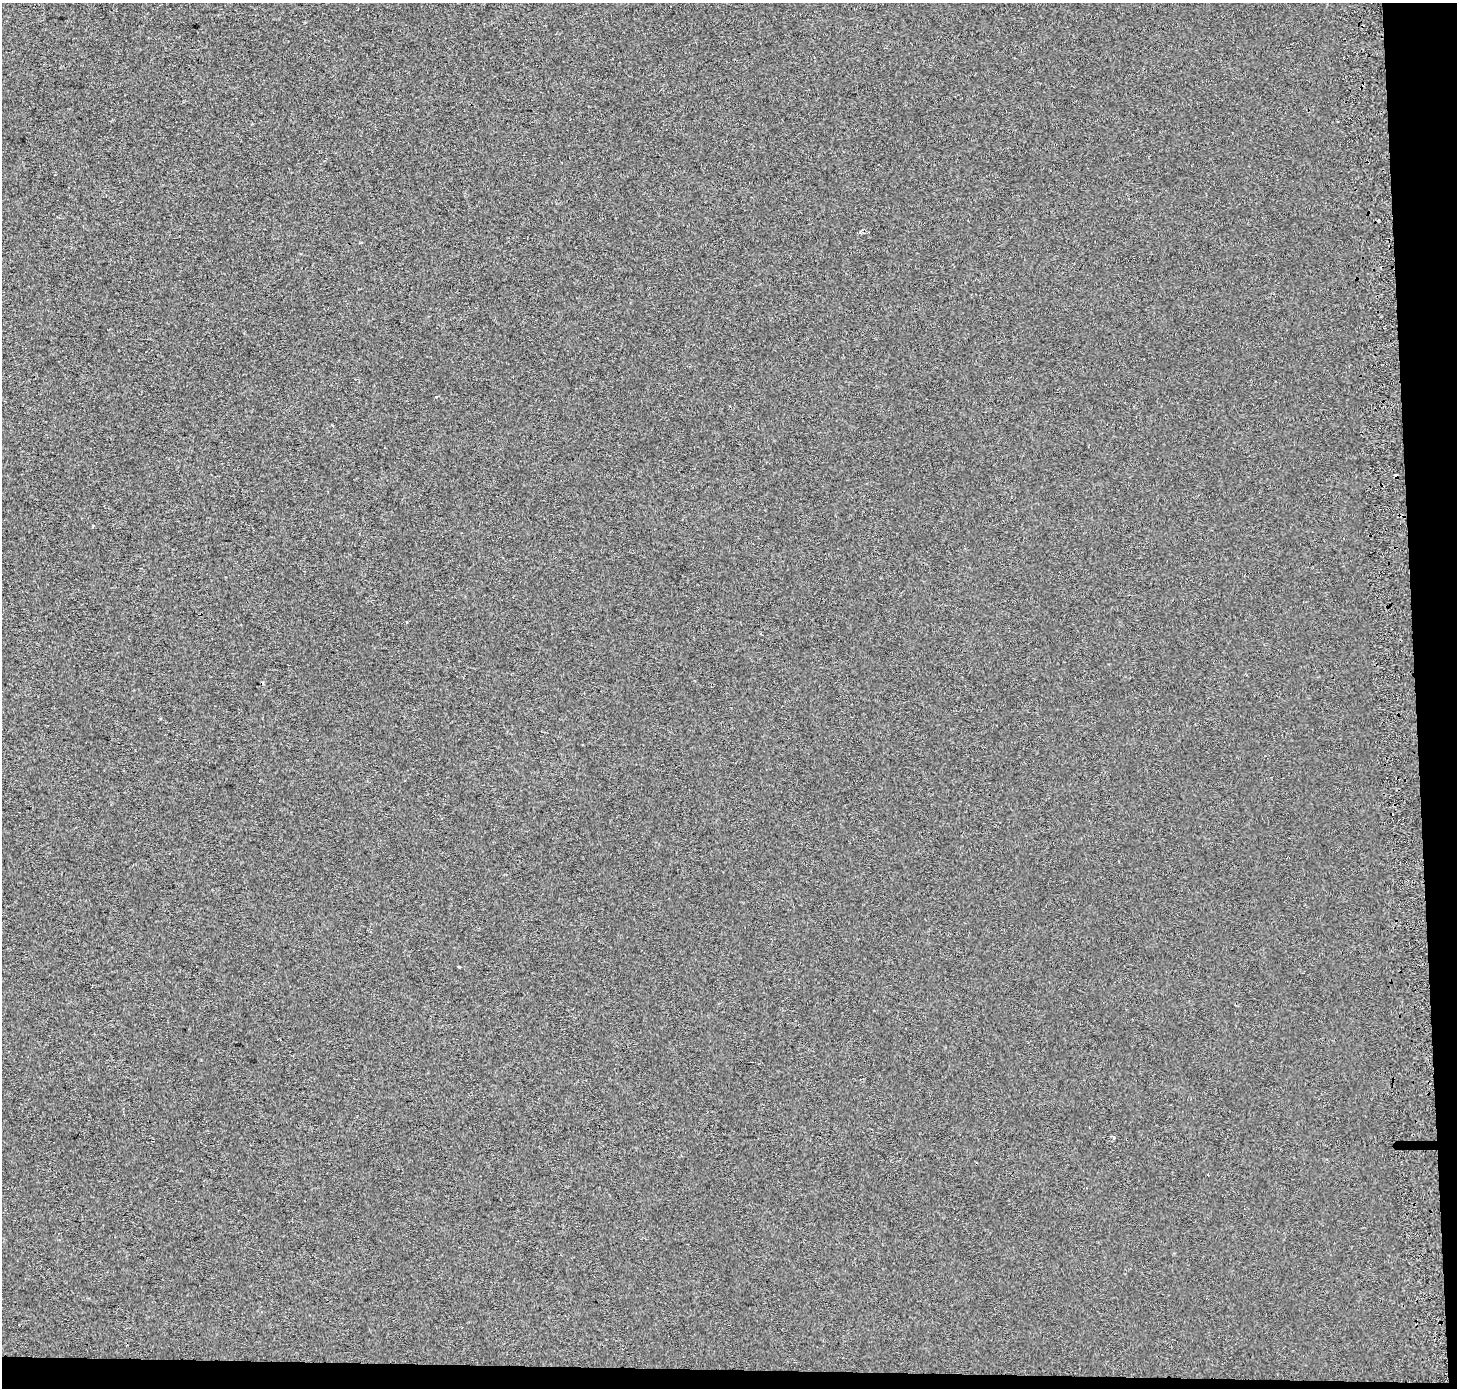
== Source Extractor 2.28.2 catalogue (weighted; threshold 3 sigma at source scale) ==
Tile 9 of 3 x 3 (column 3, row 3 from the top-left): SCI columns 2983-4437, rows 1-1386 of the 4510 x 4167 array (HDU 1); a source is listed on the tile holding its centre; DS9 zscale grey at full resolution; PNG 1459 x 1390 px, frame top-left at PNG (2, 3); no overlay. Shown black and unused: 4% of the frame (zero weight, under 2 of 3 exposures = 2% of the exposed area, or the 3 px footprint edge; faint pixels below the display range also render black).
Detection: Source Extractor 2.28.2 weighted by HDU 2 'WHT'; one run over the whole footprint, this tile lists its part. Background 6.88e-04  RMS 0.0071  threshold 0.0321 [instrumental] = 3 sigma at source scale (4.5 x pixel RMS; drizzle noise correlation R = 1.50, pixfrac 1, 0.0396/0.0396 arcsec/px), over >= 5 px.
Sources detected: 6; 2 cosmic-ray / hot-pixel residue — not listed; the other 4 listed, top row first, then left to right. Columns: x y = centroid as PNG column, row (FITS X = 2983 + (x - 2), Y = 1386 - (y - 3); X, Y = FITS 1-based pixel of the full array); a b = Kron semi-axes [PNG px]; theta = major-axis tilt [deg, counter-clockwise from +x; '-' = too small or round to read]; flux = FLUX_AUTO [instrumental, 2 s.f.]
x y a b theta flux
407 622 3 3 - 2
459 967 4 2 - 0.65
1114 1138 4 3 - 1.7
1208 1174 3 2 - 0.59